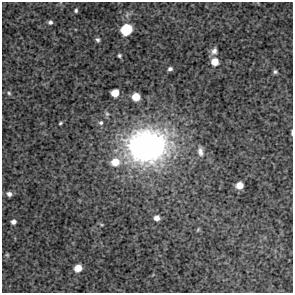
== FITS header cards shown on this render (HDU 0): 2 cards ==
NAXIS1  =                  291 / FITS: X Dimension
NAXIS2  =                  291 / FITS: Y Dimension

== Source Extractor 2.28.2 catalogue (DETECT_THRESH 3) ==
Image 291 x 291 px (HDU 0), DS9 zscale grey, 1 PNG px = 1 image px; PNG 295 x 295 px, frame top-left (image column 1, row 291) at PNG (2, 2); no overlay
Background 4140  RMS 220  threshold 671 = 3 sigma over >= 5 px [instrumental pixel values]
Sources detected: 26; all 26 listed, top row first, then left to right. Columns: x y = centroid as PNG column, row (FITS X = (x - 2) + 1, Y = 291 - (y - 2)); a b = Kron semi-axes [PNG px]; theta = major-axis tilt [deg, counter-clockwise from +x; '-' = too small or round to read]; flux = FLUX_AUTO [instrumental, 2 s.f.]
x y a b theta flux
76 10 5 4 - 2.6e+04
50 22 5 5 - 3.7e+04
126 29 9 8 - 6.4e+05
97 40 5 4 - 3.2e+04
214 51 9 7 59 7.1e+04
119 56 4 3 - 2.5e+04
215 62 7 7 - 1.9e+05
170 69 5 5 - 4.1e+04
275 72 5 4 - 3.1e+04
9 93 5 4 - 2.1e+04
115 93 6 6 - 2.1e+05
136 97 6 6 - 2.4e+05
107 114 8 7 - 4.2e+04
60 123 5 4 - 2.1e+04
101 123 7 6 - 4.4e+04
292 132 7 2 -87 1.9e+04
147 146 41 33 7 5.1e+06
200 151 12 7 -79 8.1e+04
115 162 11 9 8 2.6e+05
239 185 6 6 - 1.7e+05
9 194 7 6 - 6.5e+04
157 218 6 6 - 8.8e+04
13 222 5 4 - 5.7e+04
102 225 5 3 - 1.5e+04
7 255 6 4 -43 1.8e+04
78 268 6 6 - 1.7e+05
At the frame edge (FLAGS 8, measured only in part): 1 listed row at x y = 292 132